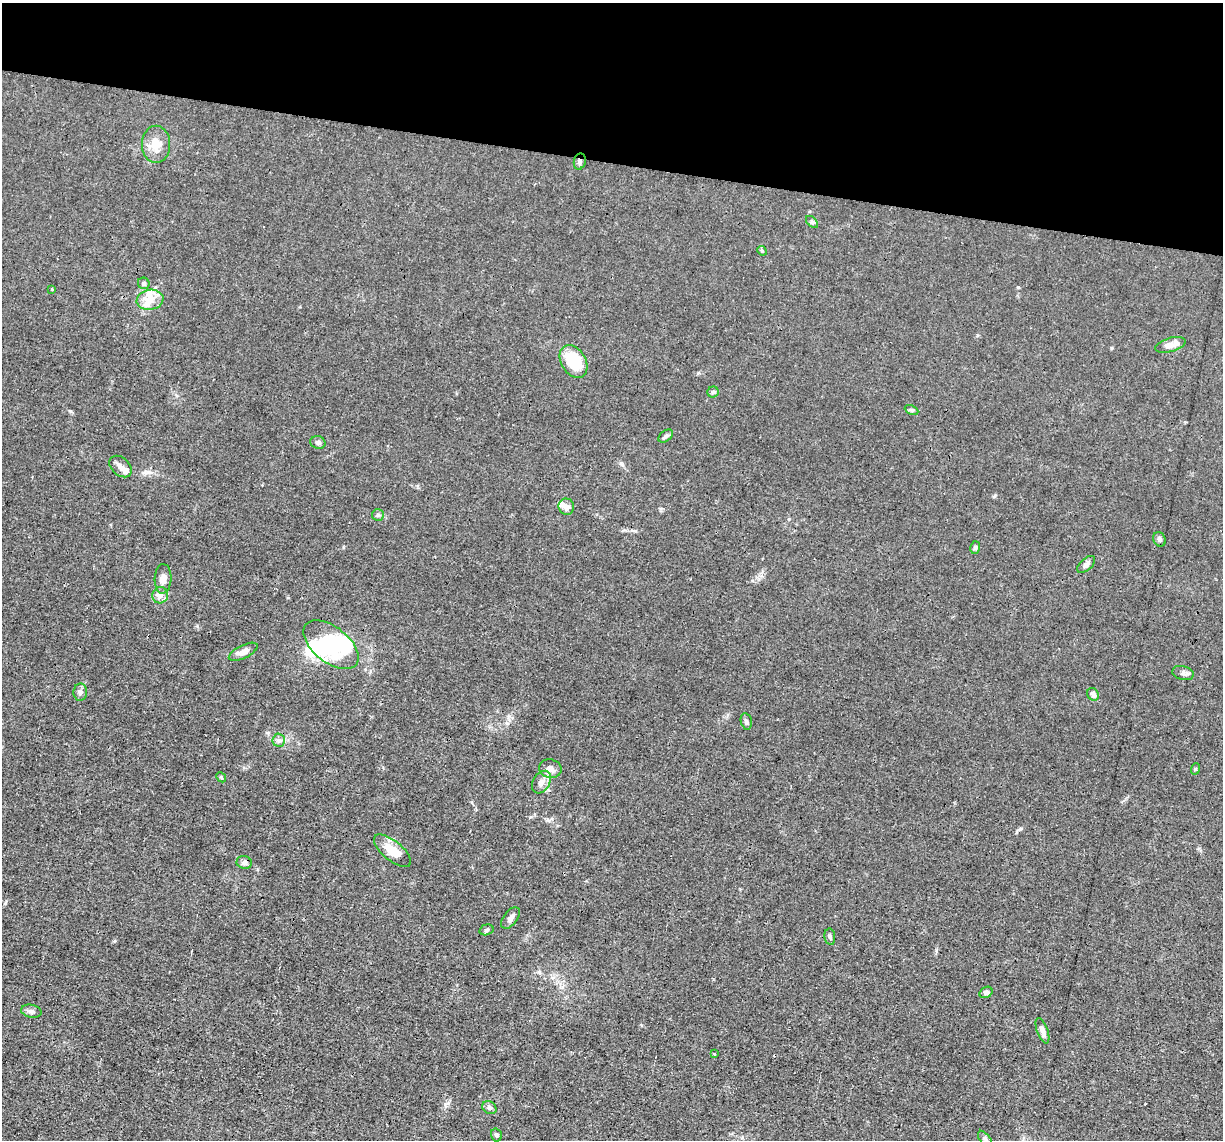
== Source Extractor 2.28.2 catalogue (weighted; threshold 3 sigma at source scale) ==
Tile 2 of 4 x 4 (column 2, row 1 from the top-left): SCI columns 1221-2441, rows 3650-4787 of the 4882 x 4908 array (HDU 1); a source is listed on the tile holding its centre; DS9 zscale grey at full resolution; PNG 1225 x 1142 px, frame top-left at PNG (2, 3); each listed source drawn as its Kron ellipse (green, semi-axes under 4 px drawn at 4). Shown black and unused: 14% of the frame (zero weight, under 3 of 4 exposures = <1% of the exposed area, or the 3 px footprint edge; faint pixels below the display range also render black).
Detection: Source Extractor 2.28.2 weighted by HDU 2 'WHT'; one run over the whole footprint, this tile lists its part. Background 0.012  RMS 0.003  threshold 0.0136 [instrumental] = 3 sigma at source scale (4.5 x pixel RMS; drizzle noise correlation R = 1.50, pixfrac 1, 0.05/0.05 arcsec/px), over >= 5 px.
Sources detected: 55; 4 inside a brighter object's white glare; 2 cosmic-ray / hot-pixel residue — neither listed nor drawn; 5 inside a brighter listed object's ellipse — not listed separately; the other 44 listed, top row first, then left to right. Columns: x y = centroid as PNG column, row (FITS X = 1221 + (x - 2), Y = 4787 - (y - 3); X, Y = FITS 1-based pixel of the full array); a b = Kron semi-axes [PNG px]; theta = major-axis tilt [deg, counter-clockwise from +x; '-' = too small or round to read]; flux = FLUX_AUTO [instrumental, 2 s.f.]
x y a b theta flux
156 144 18 14 90 4.9
580 161 8 6 75 0.91
812 222 7 4 -45 0.6
762 251 5 4 - 0.41
144 283 6 5 - 0.75
51 289 3 3 - 0.67
150 300 13 10 10 3.3
1170 345 15 7 16 2.4
574 362 17 12 -58 12
713 392 5 5 - 0.52
912 410 7 4 -25 0.57
666 436 8 5 37 0.72
318 442 7 6 - 0.85
120 466 13 9 -41 1.6
566 507 8 7 - 1.6
378 515 6 6 - 0.6
1159 539 7 6 - 0.69
975 548 6 5 - 0.51
1086 564 11 6 42 1.1
163 579 15 8 88 2
160 595 8 8 - 1.5
331 645 32 17 -39 15
243 652 16 6 26 1.9
1183 673 11 7 -16 1
80 692 9 7 87 0.96
1093 694 7 5 -56 1.2
746 721 8 5 -79 0.74
279 740 6 6 - 0.85
550 769 11 9 -12 1.9
1195 769 6 3 72 0.28
221 777 5 4 - 0.38
541 782 12 8 59 1.9
392 851 22 9 -39 4.9
244 863 7 6 - 1.1
510 918 12 7 53 1.2
486 930 7 5 17 0.6
830 937 8 5 -81 0.66
986 992 7 5 31 0.95
31 1011 10 6 -12 1
1042 1031 13 5 -71 1.4
714 1054 3 3 - 0.54
489 1108 7 6 - 0.82
496 1135 6 5 - 0.75
985 1139 10 5 -54 0.85
Overlapping masked pixels (flux is a lower limit): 1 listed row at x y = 580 161
Isophote crosses this tile's border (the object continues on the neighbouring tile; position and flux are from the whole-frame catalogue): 1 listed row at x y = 985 1139